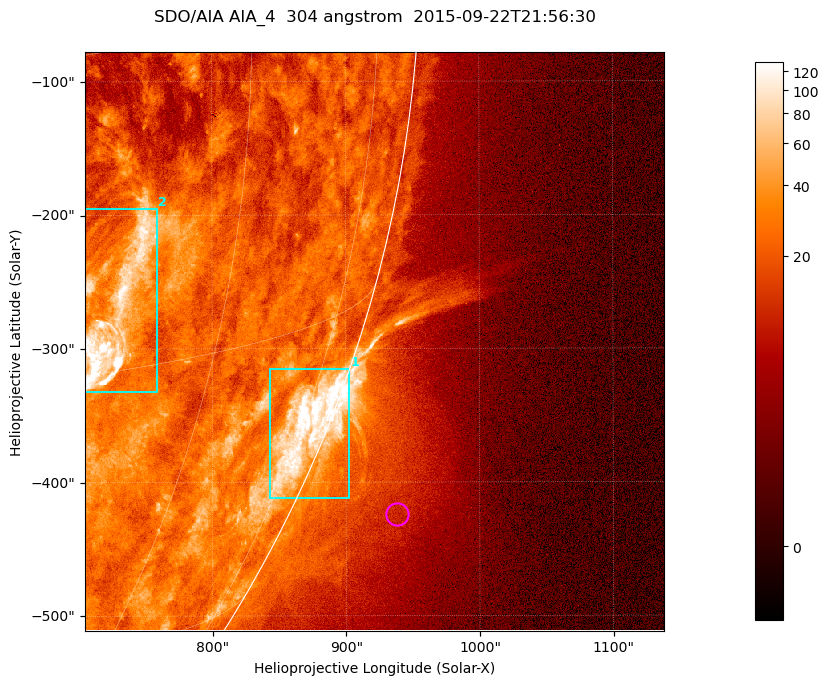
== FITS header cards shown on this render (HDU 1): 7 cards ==
TELESCOP= 'SDO/AIA '           / For AIA: SDO/AIA
INSTRUME= 'AIA_4   '           / For AIA: AIA_ATA1, AIA_ATA2, AIA_ATA3 or AIA_AT
WAVELNTH=                  304 / [angstrom] Wavelength
WAVEUNIT= 'angstrom'           / Wavelength unit: angstrom
DATE-OBS= '2015-09-22T21:56:30.139' / [ISO] Date when observation started; ISO 8
CTYPE1  = 'HPLN-TAN'           / CTYPE1; Typically HPLN
CTYPE2  = 'HPLT-TAN'           / CTYPE2; Typically HPLT

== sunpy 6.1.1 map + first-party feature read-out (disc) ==
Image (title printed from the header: SDO/AIA AIA_4  304 angstrom  2015-09-22T21:56:30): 722 x 722 px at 0.6 arcsec/px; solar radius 956 arcsec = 1593 px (partial field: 2.9% of the solar disc is inside the frame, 45% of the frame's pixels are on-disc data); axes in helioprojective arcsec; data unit not stated in the header (colour bar unlabelled)
Orientation: roll -0.132 deg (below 1 deg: not rotated)
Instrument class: DISC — disc imager (sunpy class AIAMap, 304 A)
Bright regions (active regions / flare kernels): reference = the on-disc median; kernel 7 px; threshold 5 sigma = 46.3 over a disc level ~23.1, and >= 1.15x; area >= 521 px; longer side >= 9 px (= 5.4 arcsec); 2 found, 2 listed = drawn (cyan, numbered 1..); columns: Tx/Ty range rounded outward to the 2 arcsec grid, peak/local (2 s.f.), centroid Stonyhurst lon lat
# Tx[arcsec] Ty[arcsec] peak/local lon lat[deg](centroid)
1 842..904 -412..-314 9 +76 -21
2 704..760 -334..-194 11 +51 -12
Off-limb structures (1.02-1.3 R_sun): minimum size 260 px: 3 found; the strongest spans PA ~240..250 deg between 1.02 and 1.18 R_sun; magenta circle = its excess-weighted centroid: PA ~245 deg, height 1.08 R_sun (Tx ~938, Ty ~-424 arcsec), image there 2.1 x the reference